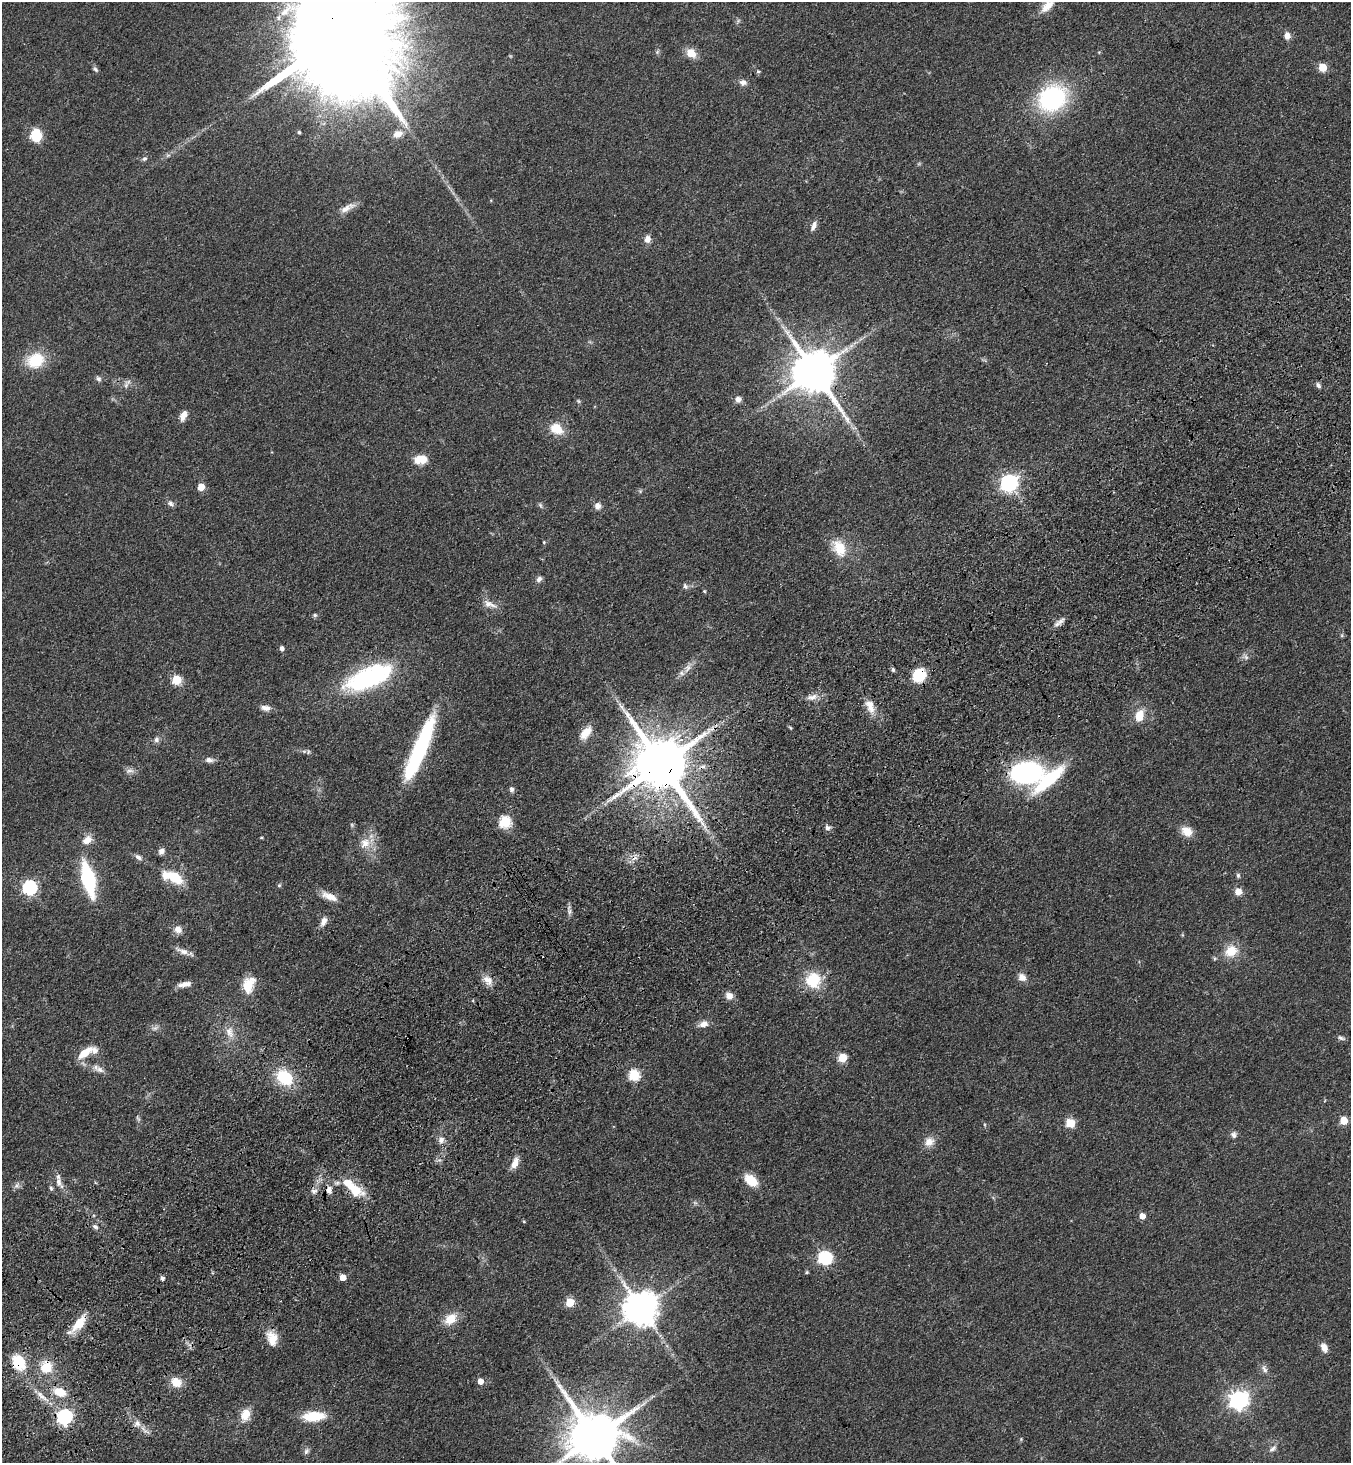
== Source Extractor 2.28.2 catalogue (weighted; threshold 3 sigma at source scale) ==
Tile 7 of 4 x 4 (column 3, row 2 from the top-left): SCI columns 3069-4417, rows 3024-4484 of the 6001 x 6046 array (HDU 1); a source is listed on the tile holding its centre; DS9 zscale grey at full resolution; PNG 1353 x 1465 px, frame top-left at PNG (2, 2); no overlay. Shown black and unused: <1% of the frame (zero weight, under 3 of 4 exposures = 6% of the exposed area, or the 3 px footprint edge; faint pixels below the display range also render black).
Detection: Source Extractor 2.28.2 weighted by HDU 2 'WHT'; one run over the whole footprint, this tile lists its part. Background 0.0589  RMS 0.006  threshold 0.0272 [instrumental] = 3 sigma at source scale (4.5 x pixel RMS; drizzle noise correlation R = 1.50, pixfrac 1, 0.05/0.05 arcsec/px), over >= 5 px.
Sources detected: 148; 3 inside a brighter object's white glare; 2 cosmic-ray / hot-pixel residue — not listed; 4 inside a brighter listed object's ellipse — not listed separately; the other 139 listed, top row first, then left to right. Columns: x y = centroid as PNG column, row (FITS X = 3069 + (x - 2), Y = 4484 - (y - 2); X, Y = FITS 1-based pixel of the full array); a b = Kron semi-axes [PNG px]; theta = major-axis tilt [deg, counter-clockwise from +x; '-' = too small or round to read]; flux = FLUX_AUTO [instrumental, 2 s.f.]
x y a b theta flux
1047 6 20 9 44 6.7
343 35 40 24 -59 30000
1287 36 9 7 -87 3.9
657 52 6 5 - 0.99
691 53 12 9 -39 7.4
1322 67 5 5 - 18
95 69 8 5 -32 1.2
758 71 5 4 - 0.86
743 82 10 8 -4 2.7
1052 98 26 21 33 85
299 132 4 3 - 0.98
398 134 13 9 16 5.5
36 136 11 9 -78 20
168 155 7 4 18 1.1
144 159 7 5 30 1.2
346 209 23 8 30 5.4
814 226 13 6 67 3
647 239 9 7 79 3.6
851 346 7 5 44 1.6
35 360 21 16 23 21
814 371 13 11 -57 2800
98 379 7 6 - 1.7
126 385 10 6 75 2.1
1318 385 8 5 -48 1.8
738 399 7 7 - 2.8
578 401 5 5 - 0.81
183 415 13 7 68 4.4
556 428 11 8 -33 14
420 459 14 9 3 10
1009 483 7 7 - 210
201 487 5 5 - 9.7
170 503 9 6 -44 1.9
540 505 8 4 -55 1.1
598 506 8 8 - 3
544 542 4 4 - 0.6
839 548 23 15 -59 15
539 579 8 7 - 2.2
685 586 8 6 -63 1.6
704 591 5 4 - 0.62
489 604 21 8 -21 5
315 615 6 5 - 1.1
1060 622 14 6 35 2.9
1342 635 6 4 72 0.83
281 649 5 5 - 2.4
1246 657 9 5 -59 1.7
687 668 14 7 63 4
893 670 5 4 - 1.2
919 675 10 9 - 26
368 678 52 21 23 82
176 680 5 5 - 31
812 697 16 7 14 4.2
870 706 18 10 -72 7.1
265 708 14 7 -7 3.5
1139 716 14 10 71 9.2
790 728 5 4 - 0.69
586 733 19 10 50 7.5
156 739 8 7 - 2.2
421 744 54 18 68 48
209 760 10 7 -3 2.8
661 764 17 14 -53 4600
130 771 14 7 9 2.8
1027 773 37 24 2 86
511 789 8 6 -85 1.8
505 822 6 6 - 53
827 828 7 7 - 2
1187 831 15 11 -33 7.1
261 837 5 3 - 0.6
87 840 15 10 37 5
365 843 15 13 47 8.3
161 851 8 7 - 2.5
138 857 9 6 -33 2.5
1238 875 6 5 - 1.2
175 877 21 11 -34 17
88 879 32 11 -77 48
279 885 5 4 - 0.89
29 888 6 6 - 110
1238 892 8 8 - 4.6
329 896 23 8 -23 6.5
569 911 9 4 81 1.8
323 921 13 7 66 3.8
178 929 9 9 - 4.4
182 951 21 6 -21 4.2
1231 951 16 13 32 12
1022 977 10 8 -42 4.4
488 980 15 10 -46 5.3
813 980 16 15 - 22
184 984 17 6 9 4.5
249 984 19 13 71 13
729 996 9 8 - 4.3
703 1024 11 7 16 4.5
155 1028 10 6 21 2.1
229 1032 17 11 -72 6.7
1341 1038 10 5 -22 1.5
85 1053 19 8 37 10
842 1058 5 5 - 23
100 1070 13 8 -24 3.6
634 1075 6 6 - 51
284 1077 20 15 -40 24
138 1119 10 4 -56 1.1
1344 1121 5 5 - 13
1070 1123 5 5 - 24
1234 1135 8 7 - 2.2
441 1140 9 8 - 2.9
929 1142 14 12 26 5.6
515 1163 16 8 64 5.1
751 1180 13 8 -41 15
58 1182 13 8 -73 4
17 1185 10 6 40 2
350 1185 37 11 -34 15
51 1188 7 4 -70 1.2
329 1190 11 8 -86 3.5
314 1191 9 7 13 2.6
1142 1216 5 5 - 6.6
95 1227 8 5 -29 1.6
825 1258 6 6 - 98
807 1272 4 4 - 0.95
342 1277 5 5 - 8.3
162 1278 4 4 - 2.2
570 1302 5 5 - 24
641 1309 10 10 - 1400
450 1319 15 11 36 11
78 1324 23 8 49 14
272 1338 20 14 -73 8.9
1324 1347 9 6 -62 5.3
18 1362 21 14 -60 18
46 1367 15 14 - 13
1264 1369 12 6 -68 2.6
480 1381 5 5 - 5.1
176 1382 11 10 - 8.9
60 1392 12 8 -20 12
41 1396 22 6 -42 5.9
1239 1400 7 7 - 300
245 1415 15 11 70 8.4
314 1416 19 9 3 21
64 1417 7 6 - 140
137 1424 9 9 - 3.4
595 1437 16 14 -49 3900
1272 1449 13 7 41 2.8
306 1451 10 7 69 1.9
Overlapping masked pixels (flux is a lower limit): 10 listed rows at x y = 343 35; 814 371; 919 675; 661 764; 1027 773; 350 1185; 78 1324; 18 1362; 46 1367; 137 1424
Isophote crosses this tile's border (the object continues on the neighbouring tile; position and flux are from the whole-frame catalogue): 3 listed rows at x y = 1047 6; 343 35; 595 1437